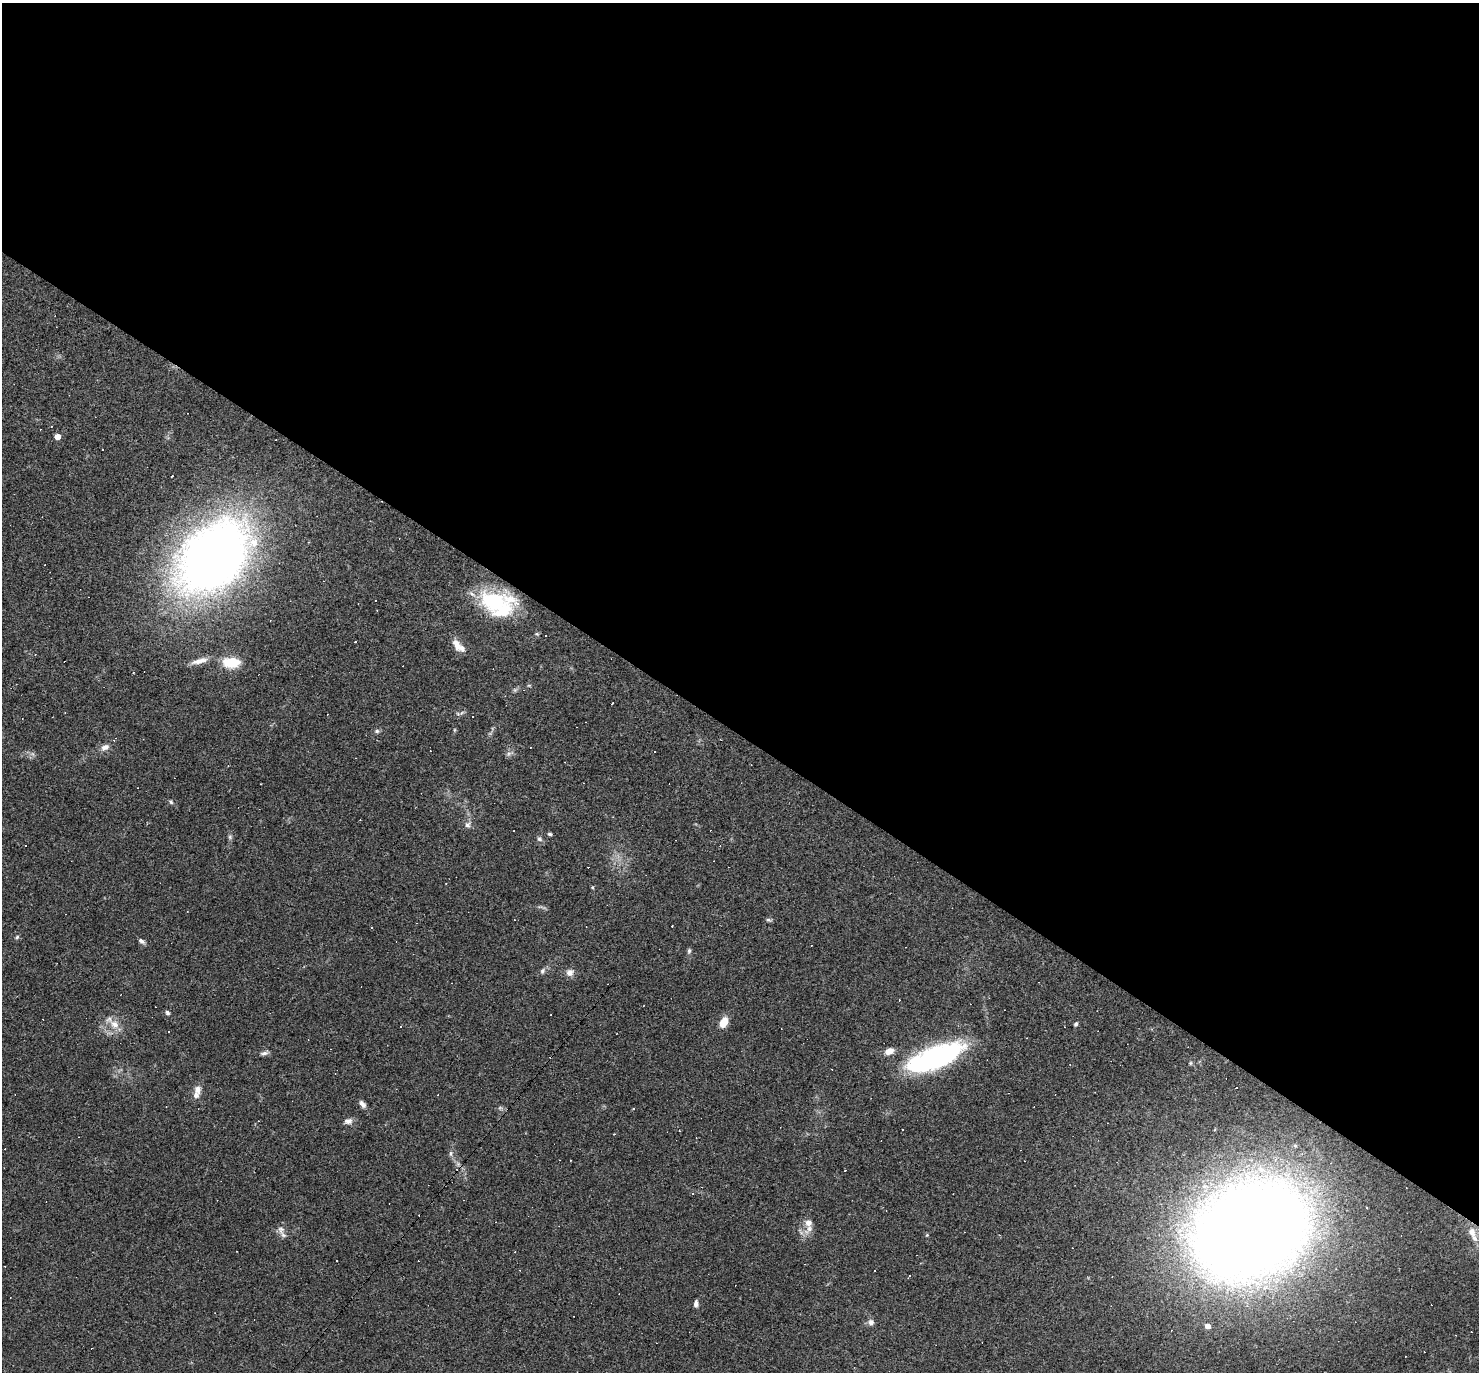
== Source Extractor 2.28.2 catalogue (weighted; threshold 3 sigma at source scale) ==
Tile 3 of 4 x 4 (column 3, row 1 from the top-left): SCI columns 2955-4431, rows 4256-5625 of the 5908 x 5913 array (HDU 1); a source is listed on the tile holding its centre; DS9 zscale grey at full resolution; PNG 1481 x 1374 px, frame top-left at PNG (2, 3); no overlay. Shown black and unused: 54% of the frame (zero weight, under 3 of 4 exposures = <1% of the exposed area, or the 3 px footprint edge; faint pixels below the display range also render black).
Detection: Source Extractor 2.28.2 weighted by HDU 2 'WHT'; one run over the whole footprint, this tile lists its part. Background 0.0489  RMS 0.0047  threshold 0.0211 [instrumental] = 3 sigma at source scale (4.5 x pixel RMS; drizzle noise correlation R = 1.50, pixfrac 1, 0.05/0.05 arcsec/px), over >= 5 px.
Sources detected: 105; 3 inside a brighter object's white glare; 45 cosmic-ray / hot-pixel residue — not listed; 4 inside a brighter listed object's ellipse — not listed separately; the other 53 listed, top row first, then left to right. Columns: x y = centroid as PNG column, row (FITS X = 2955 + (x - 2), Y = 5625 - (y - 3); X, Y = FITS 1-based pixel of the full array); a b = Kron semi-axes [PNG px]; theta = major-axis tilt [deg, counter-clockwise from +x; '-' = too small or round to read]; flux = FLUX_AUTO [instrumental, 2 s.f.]
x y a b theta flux
57 437 4 4 - 5
213 557 44 32 49 720
495 602 46 24 -8 34
545 636 2 2 - 0.34
458 646 19 8 -46 5.1
35 655 3 3 - 0.38
199 661 24 6 15 4
231 662 21 12 -1 11
133 673 3 2 - 0.61
515 690 6 5 - 0.76
458 714 6 4 -19 0.65
454 730 6 3 71 0.47
377 731 6 5 - 1
114 740 5 4 - 0.6
105 747 11 7 27 2.5
509 754 7 5 45 1.1
171 802 6 5 - 0.78
467 825 9 8 - 1.7
550 834 5 4 - 0.72
230 837 6 5 - 0.84
539 839 7 5 -17 1
592 887 4 4 - 0.55
768 920 7 5 -26 0.83
17 937 5 5 - 0.76
141 941 9 5 -33 1.3
689 951 7 4 88 1
542 971 9 6 55 1.3
570 972 10 9 - 2.7
167 1013 6 5 - 0.94
551 1014 2 2 - 0.31
724 1022 12 8 65 5.4
115 1024 15 10 -39 5.3
1076 1024 6 4 60 0.9
889 1051 10 7 19 3.7
264 1053 10 5 9 1.5
934 1056 53 22 25 74
1190 1063 6 4 89 0.55
1070 1064 4 3 - 0.31
335 1074 3 2 - 0.31
197 1090 12 10 80 2.8
362 1104 10 6 -53 1.8
348 1121 11 7 11 2.2
614 1134 2 2 - 0.3
451 1153 8 5 85 1.1
808 1223 10 9 - 3.4
281 1229 11 10 - 2.6
1251 1229 72 56 28 1100
1472 1232 12 9 -72 4.1
927 1235 4 4 - 0.47
875 1271 3 2 - 0.4
696 1304 7 5 84 1.6
871 1322 8 7 - 1.8
1207 1326 5 5 - 2.6
Overlapping masked pixels (flux is a lower limit): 2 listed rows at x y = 495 602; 1251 1229